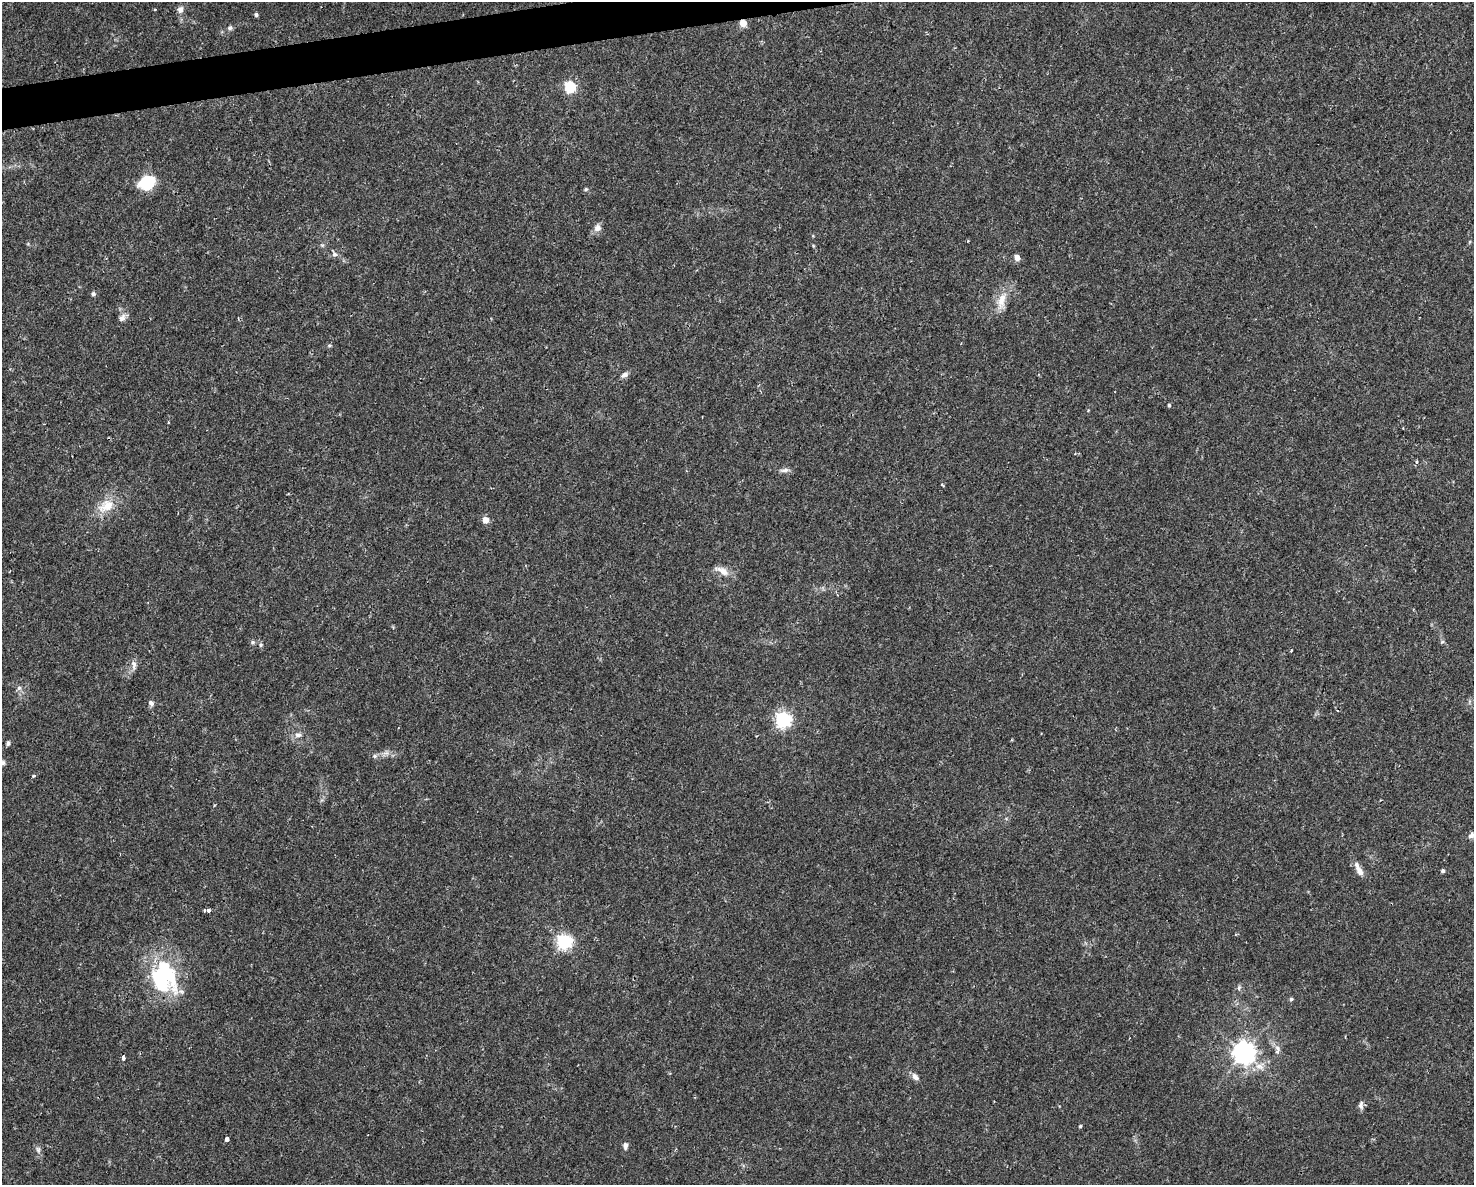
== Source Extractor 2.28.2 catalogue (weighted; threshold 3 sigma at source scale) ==
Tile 8 of 3 x 4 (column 2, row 3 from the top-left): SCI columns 1535-3006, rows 1185-2367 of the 4496 x 4734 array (HDU 1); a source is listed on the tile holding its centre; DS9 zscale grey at full resolution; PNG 1476 x 1187 px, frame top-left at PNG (2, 2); no overlay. Shown black and unused: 2% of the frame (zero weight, under 2 of 3 exposures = <1% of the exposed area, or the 3 px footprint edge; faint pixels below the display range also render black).
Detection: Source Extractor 2.28.2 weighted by HDU 2 'WHT'; one run over the whole footprint, this tile lists its part. Background 0.0143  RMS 0.0026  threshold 0.0117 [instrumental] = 3 sigma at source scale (4.5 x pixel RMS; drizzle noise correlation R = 1.50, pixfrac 1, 0.0396/0.0396 arcsec/px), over >= 5 px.
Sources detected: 59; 3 inside a brighter object's white glare — not listed; the other 56 listed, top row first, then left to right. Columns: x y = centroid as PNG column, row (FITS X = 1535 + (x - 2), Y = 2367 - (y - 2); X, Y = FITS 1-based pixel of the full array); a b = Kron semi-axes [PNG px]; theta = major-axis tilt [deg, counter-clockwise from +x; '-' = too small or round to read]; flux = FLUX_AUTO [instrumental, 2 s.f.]
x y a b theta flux
180 9 9 8 - 1.2
256 15 4 4 - 0.51
743 23 5 4 - 5.5
230 28 7 6 - 0.62
570 87 6 5 - 23
147 183 20 15 27 8
586 189 6 4 16 0.45
597 228 9 8 - 1.5
968 241 3 3 - 0.26
322 245 5 5 - 0.36
813 245 5 3 - 0.23
334 254 10 6 -62 0.87
1017 257 7 6 - 1.4
93 294 5 5 - 0.61
1002 300 27 11 77 4.1
122 318 11 8 59 1.3
329 346 5 3 - 0.32
624 375 9 6 28 1
1169 405 4 3 - 0.39
1417 462 5 3 - 0.33
785 470 13 5 7 1
942 485 4 3 - 0.32
106 506 24 16 30 5.6
485 520 5 5 - 3.5
723 571 17 8 -33 2.5
253 642 7 5 1 0.52
1442 642 6 4 19 0.35
261 645 6 5 - 0.4
1291 651 3 2 - 0.2
134 665 13 7 -86 1.3
19 688 7 6 - 0.83
151 703 7 6 - 0.86
783 719 6 6 - 70
298 735 10 7 1 1.2
8 743 6 5 - 0.59
375 756 6 5 - 0.56
3 763 7 5 -89 0.57
34 776 3 3 - 0.71
1471 835 10 6 36 1
1359 870 19 6 -64 2.3
1443 871 4 4 - 0.57
208 910 4 3 - 1.5
564 941 6 6 - 61
162 976 44 16 -25 12
1239 988 7 5 70 0.58
1291 999 5 5 - 0.47
1277 1051 7 5 72 0.81
1244 1053 7 7 - 180
123 1058 4 3 - 1.3
1260 1066 15 10 3 2.7
915 1077 10 6 -50 1.2
1361 1105 11 6 84 0.96
1080 1126 4 4 - 0.35
227 1139 4 4 - 2.8
625 1146 9 6 88 0.85
38 1150 10 6 -83 0.87
Overlapping masked pixels (flux is a lower limit): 1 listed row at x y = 743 23
Isophote crosses this tile's border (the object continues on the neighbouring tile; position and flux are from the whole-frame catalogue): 1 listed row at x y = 1471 835